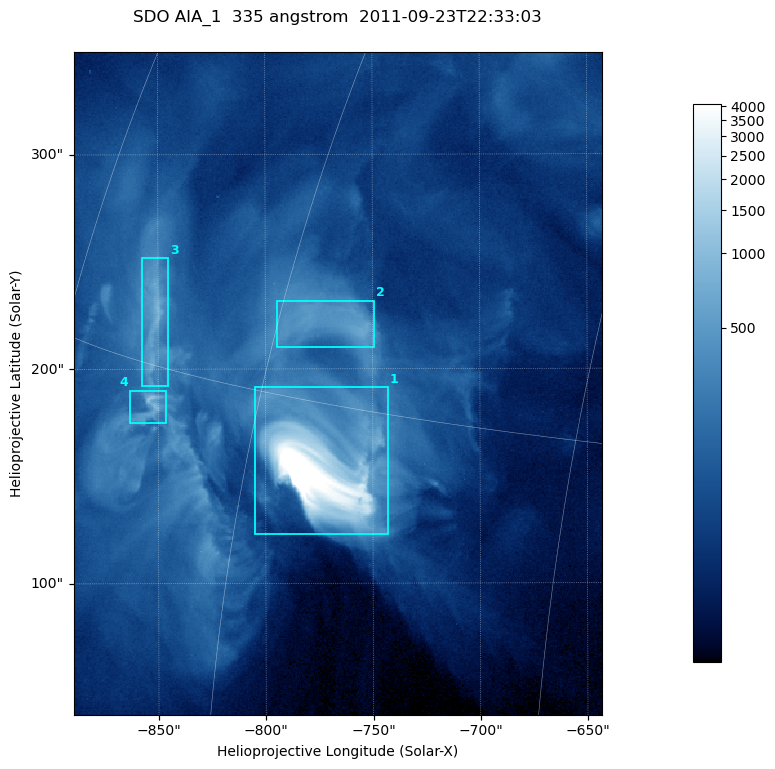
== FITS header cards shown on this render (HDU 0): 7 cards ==
TELESCOP= 'SDO     '           /
INSTRUME= 'AIA_1   '           /
WAVELNTH=                  335 /
WAVEUNIT= 'angstrom'           /
DATE-OBS= '2011-09-23T22:33:03.62' /
CTYPE1  = 'HPLN-TAN'           /
CTYPE2  = 'HPLT-TAN'           /

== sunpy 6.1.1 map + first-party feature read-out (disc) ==
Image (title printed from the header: SDO AIA_1  335 angstrom  2011-09-23T22:33:03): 410 x 514 px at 0.601 arcsec/px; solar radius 957 arcsec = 1592 px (partial field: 2.6% of the solar disc is inside the frame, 100% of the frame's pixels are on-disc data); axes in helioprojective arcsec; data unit not stated in the header (colour bar unlabelled)
Pointing: header CRPIX1/2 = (2042.06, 2043.86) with CRVAL1/2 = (0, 0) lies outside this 410 x 514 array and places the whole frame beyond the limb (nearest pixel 1.41 R_sun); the SolarSoft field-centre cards XCEN/YCEN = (-766.2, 193.2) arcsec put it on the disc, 1308 arcsec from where CRPIX/CRVAL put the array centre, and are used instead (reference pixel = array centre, CRVAL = XCEN/YCEN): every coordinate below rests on XCEN/YCEN
Orientation: roll -0.142 deg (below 1 deg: not rotated)
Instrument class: DISC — disc imager (sunpy class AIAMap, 335 A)
Bright regions (active regions / flare kernels): reference = the on-disc median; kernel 3 px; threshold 5 sigma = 311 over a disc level ~86.9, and >= 1.15x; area >= 210 px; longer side >= 5 px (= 3 arcsec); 4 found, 4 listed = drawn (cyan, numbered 1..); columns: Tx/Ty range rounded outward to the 2 arcsec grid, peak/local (2 s.f.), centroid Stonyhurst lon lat
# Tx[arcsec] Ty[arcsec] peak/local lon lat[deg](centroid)
1 -806..-742 122..192 129 -56 +13
2 -796..-748 210..232 7.6 -57 +17
3 -858..-844 192..252 9.1 -68 +16
4 -864..-846 174..190 12 -67 +14